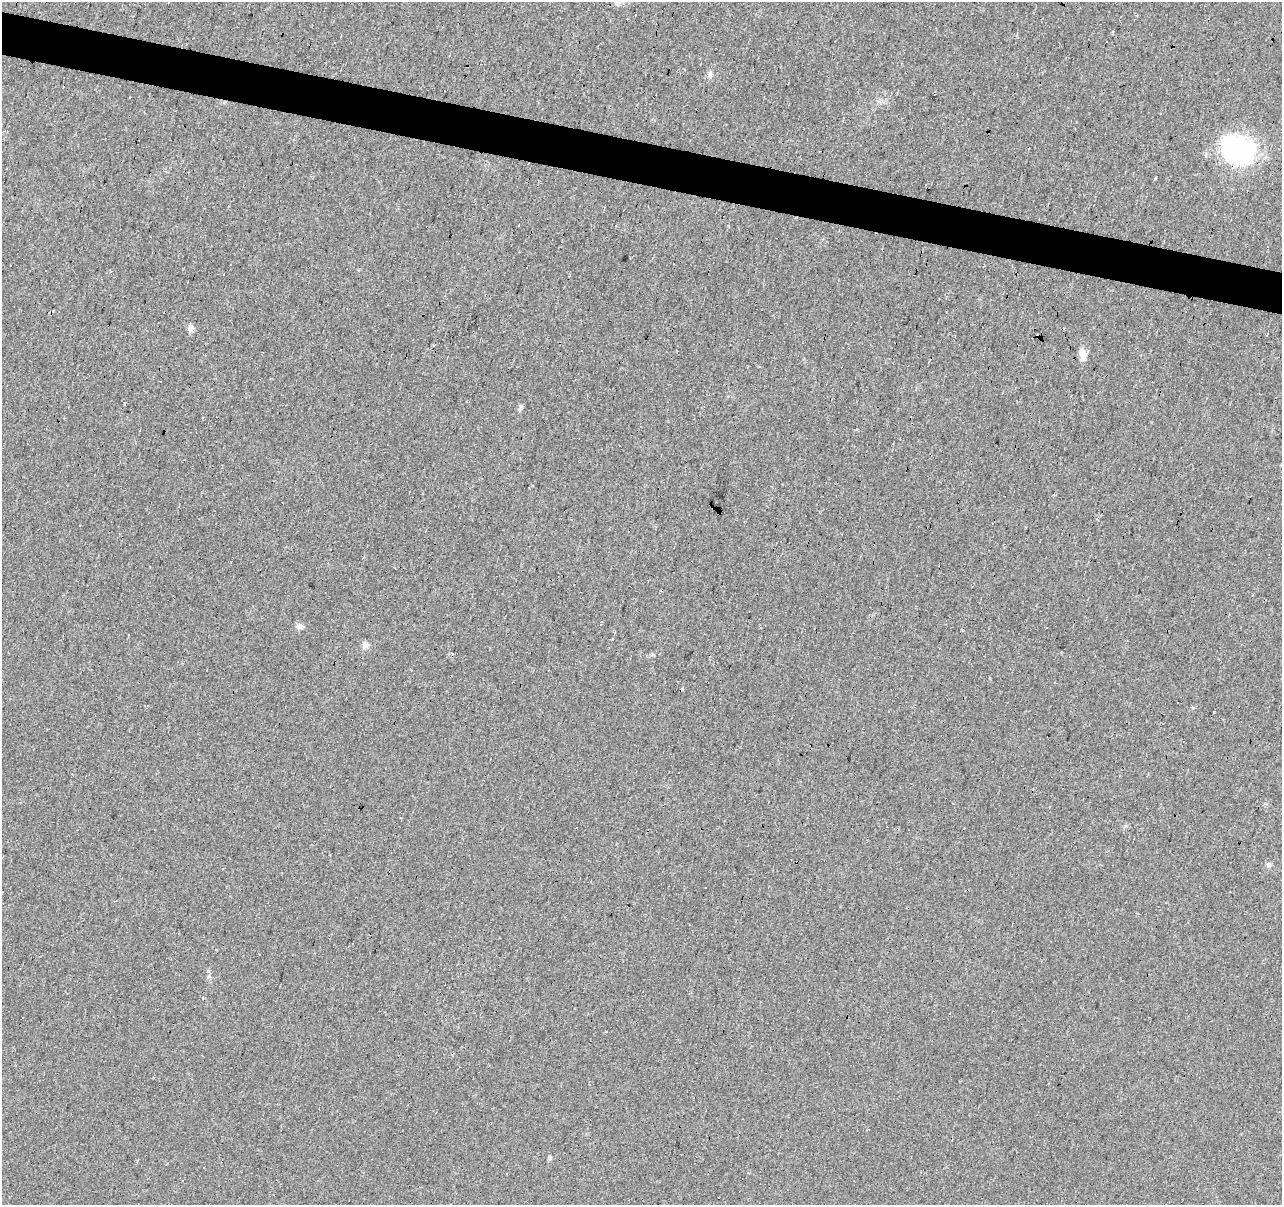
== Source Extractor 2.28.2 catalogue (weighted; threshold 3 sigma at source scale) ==
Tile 11 of 4 x 4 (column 3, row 3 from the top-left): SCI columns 2565-3844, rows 1482-2684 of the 5124 x 5307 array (HDU 1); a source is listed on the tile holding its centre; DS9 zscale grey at full resolution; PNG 1284 x 1207 px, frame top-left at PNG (2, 2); no overlay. Shown black and unused: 4% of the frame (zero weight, under 2 of 3 exposures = <1% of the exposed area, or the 3 px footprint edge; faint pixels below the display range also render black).
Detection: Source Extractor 2.28.2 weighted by HDU 2 'WHT'; one run over the whole footprint, this tile lists its part. Background 0.0329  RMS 0.0062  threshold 0.0278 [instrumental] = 3 sigma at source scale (4.5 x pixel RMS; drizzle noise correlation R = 1.50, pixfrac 1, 0.0396/0.0396 arcsec/px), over >= 5 px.
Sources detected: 32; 14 cosmic-ray / hot-pixel residue — not listed; the other 18 listed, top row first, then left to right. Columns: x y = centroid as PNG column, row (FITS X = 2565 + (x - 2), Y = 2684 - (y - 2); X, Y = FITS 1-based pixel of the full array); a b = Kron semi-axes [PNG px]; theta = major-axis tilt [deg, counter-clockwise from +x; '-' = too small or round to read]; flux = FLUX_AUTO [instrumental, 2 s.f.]
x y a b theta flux
617 3 10 8 19 2.3
335 43 3 3 - 2.1
709 74 8 5 -85 1.8
1238 150 37 30 -28 87
519 225 2 2 - 0.36
11 266 3 3 - 2
191 328 8 7 - 3.1
434 345 3 2 - 0.77
1082 355 18 8 -76 5.4
520 409 9 5 63 1.3
1054 495 3 3 - 14
80 525 3 3 - 1
300 626 10 6 -22 2
365 645 9 8 - 2.7
1268 865 6 6 - 1.5
705 887 2 2 - 0.45
549 1157 5 5 - 1.4
204 1168 2 2 - 0.51
Isophote crosses this tile's border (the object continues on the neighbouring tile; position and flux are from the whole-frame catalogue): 1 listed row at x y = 617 3
Unlisted compact peaks at least as high as the median listed source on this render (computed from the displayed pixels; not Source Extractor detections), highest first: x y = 1155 178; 208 971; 124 403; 963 630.